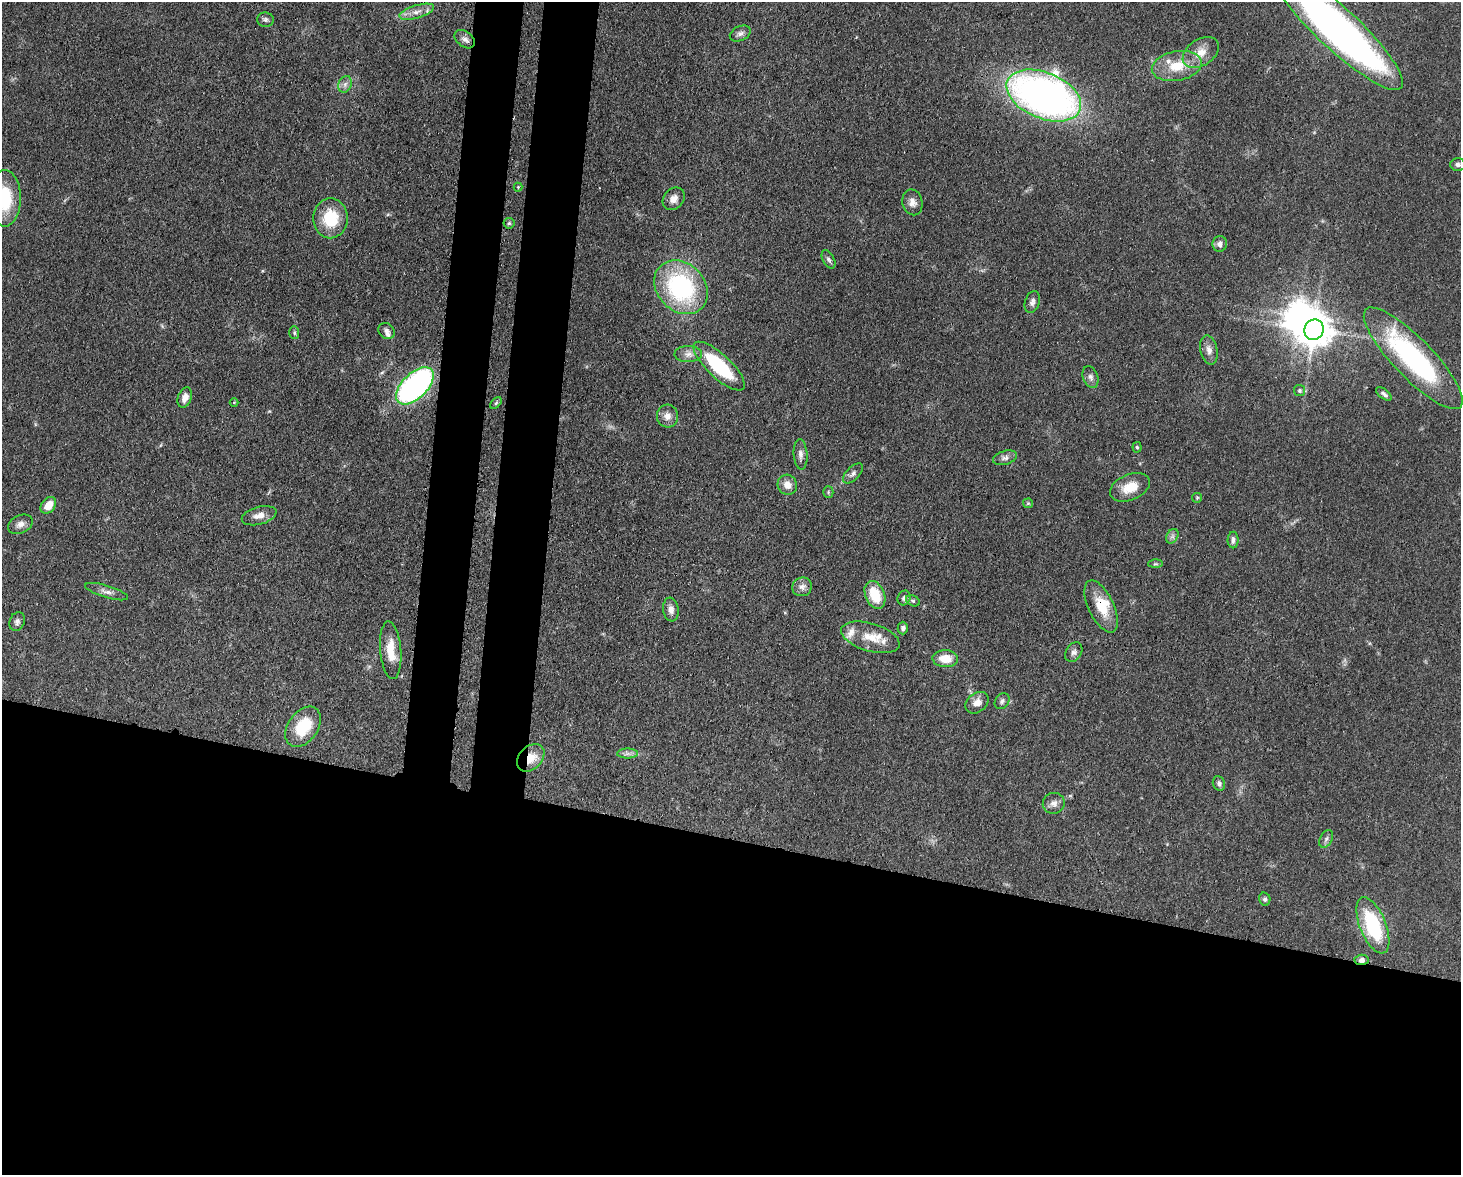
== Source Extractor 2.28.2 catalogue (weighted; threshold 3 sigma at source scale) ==
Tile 11 of 3 x 4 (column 2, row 4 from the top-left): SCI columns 1764-3222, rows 76-1248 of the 4864 x 4844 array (HDU 1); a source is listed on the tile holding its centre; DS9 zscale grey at full resolution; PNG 1463 x 1177 px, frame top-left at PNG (2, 2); each listed source drawn as its Kron ellipse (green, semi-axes under 4 px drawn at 4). Shown black and unused: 33% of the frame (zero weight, under 3 of 4 exposures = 9% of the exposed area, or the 3 px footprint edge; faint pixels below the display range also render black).
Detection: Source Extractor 2.28.2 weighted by HDU 2 'WHT'; one run over the whole footprint, this tile lists its part. Background 0.0931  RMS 0.0046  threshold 0.0207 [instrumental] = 3 sigma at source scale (4.5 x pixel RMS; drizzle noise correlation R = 1.50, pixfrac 1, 0.05/0.05 arcsec/px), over >= 5 px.
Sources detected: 82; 1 inside a brighter object's white glare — neither listed nor drawn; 7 inside a brighter listed object's ellipse — not listed separately; the other 74 listed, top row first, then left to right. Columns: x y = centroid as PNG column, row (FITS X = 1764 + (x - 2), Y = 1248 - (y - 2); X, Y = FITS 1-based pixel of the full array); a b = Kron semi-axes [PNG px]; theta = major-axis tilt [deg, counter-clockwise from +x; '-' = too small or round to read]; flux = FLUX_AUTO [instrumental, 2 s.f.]
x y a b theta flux
417 12 18 6 17 3.6
265 20 8 7 - 1.3
1338 29 86 21 -43 240
740 33 11 7 25 1.8
465 39 11 7 -37 2.2
1201 52 20 13 34 6.7
1177 66 25 14 11 12
345 84 9 6 69 1.7
1044 96 39 23 -22 250
1458 165 7 6 - 1.3
518 187 4 4 - 0.45
5 198 28 16 -90 24
674 199 12 10 48 3.7
912 202 13 10 -77 2.9
330 218 20 17 89 18
509 223 5 5 - 0.71
1220 244 8 7 - 2.4
828 259 10 5 -60 1.2
681 287 30 24 -45 63
1032 302 11 7 72 1.8
1314 330 10 9 - 1000
386 331 9 7 -47 1.8
294 333 6 5 - 0.86
1209 350 15 8 -77 3
688 354 14 8 2 3.1
1413 358 68 19 -46 75
719 366 33 11 -43 35
1091 377 11 7 -71 1.9
415 386 23 12 44 110
1299 390 5 5 - 0.81
1384 394 9 5 -38 1.3
185 397 10 7 68 3.3
234 402 4 3 - 0.38
496 403 7 4 46 0.7
667 416 11 10 - 3.6
1137 447 5 4 - 0.68
800 454 15 7 -86 2.4
1005 458 12 7 16 1.9
853 473 12 6 46 1.8
787 485 10 9 - 4
1130 487 21 13 23 8.5
828 492 5 5 - 0.64
1197 498 5 5 - 0.65
1028 503 5 5 - 0.6
48 505 9 6 50 5.8
259 516 18 9 15 4.1
20 524 13 9 26 2.8
1172 536 8 5 60 1.4
1233 540 8 5 90 1.5
1155 564 7 4 1 0.68
802 587 10 9 - 2.5
106 592 22 6 -17 2.7
875 595 14 9 -68 14
904 598 7 6 - 1.4
913 601 7 5 -28 0.86
1101 606 28 12 -65 12
671 610 12 7 -81 2.8
17 621 10 7 68 1.6
903 628 6 5 - 1.3
870 637 30 14 -16 10
391 650 29 10 -85 9.4
1074 652 10 7 58 1.8
945 659 13 8 -2 8.1
1002 701 8 6 55 1.3
977 703 13 9 38 3.4
303 727 22 15 55 19
627 754 10 5 0 1.8
531 758 15 11 45 8.2
1219 783 7 6 - 1.4
1054 803 11 10 - 3
1326 839 9 6 62 1.5
1265 899 6 5 - 1.2
1373 925 30 13 -68 35
1361 960 7 5 5 2.2
Overlapping masked pixels (flux is a lower limit): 3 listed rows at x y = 1101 606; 531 758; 1361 960
Isophote crosses this tile's border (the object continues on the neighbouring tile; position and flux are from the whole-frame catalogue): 2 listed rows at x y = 1338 29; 5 198